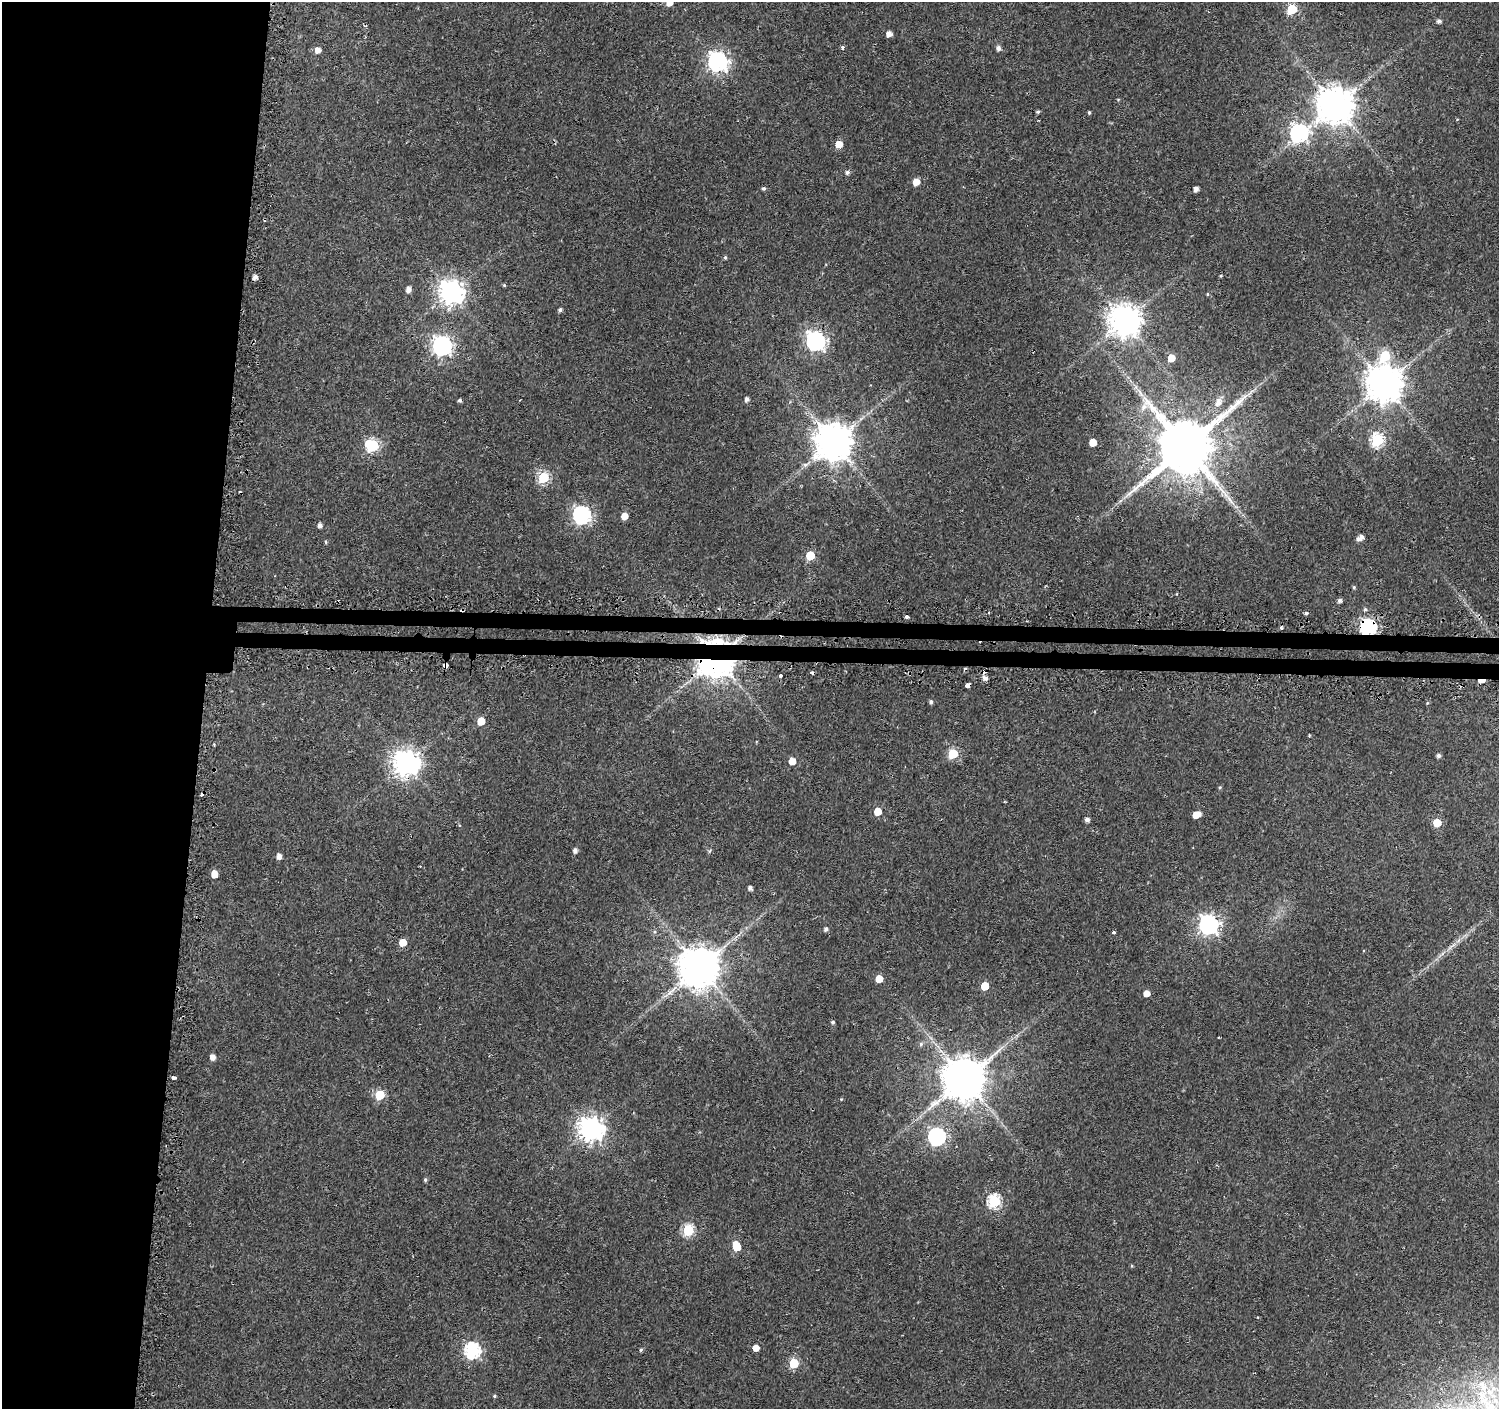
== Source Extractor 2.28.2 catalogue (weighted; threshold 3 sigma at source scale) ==
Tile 4 of 3 x 3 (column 1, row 2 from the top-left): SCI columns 121-1617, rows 2773-4179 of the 4662 x 5899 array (HDU 1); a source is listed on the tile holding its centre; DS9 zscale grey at full resolution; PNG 1501 x 1411 px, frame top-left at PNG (2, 2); no overlay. Shown black and unused: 15% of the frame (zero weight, under 2 of 3 exposures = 3% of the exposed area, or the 3 px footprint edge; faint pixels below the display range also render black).
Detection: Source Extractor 2.28.2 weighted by HDU 2 'WHT'; one run over the whole footprint, this tile lists its part. Background 0.0177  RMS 0.0033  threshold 0.0147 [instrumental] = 3 sigma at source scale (4.5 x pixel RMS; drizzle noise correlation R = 1.50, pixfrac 1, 0.0396/0.0396 arcsec/px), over >= 5 px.
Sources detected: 116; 7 cosmic-ray / hot-pixel residue — not listed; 3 inside a brighter listed object's ellipse — not listed separately; the other 106 listed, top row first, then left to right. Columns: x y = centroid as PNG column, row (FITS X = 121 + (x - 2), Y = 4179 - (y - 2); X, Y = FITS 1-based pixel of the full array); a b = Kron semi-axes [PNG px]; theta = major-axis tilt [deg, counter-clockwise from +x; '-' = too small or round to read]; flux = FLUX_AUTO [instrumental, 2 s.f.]
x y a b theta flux
669 2 6 5 - 3.6
1292 9 6 5 - 21
1439 21 5 4 - 1
889 34 5 4 - 2
842 47 4 3 - 0.85
999 48 5 5 - 1.2
318 50 5 5 - 2.3
718 62 8 7 - 150
1335 105 10 10 - 850
1038 112 4 3 - 0.58
1089 112 3 3 - 0.42
1299 133 8 7 - 110
839 144 5 5 - 4.7
847 172 5 4 - 0.98
916 182 6 5 - 3.9
764 188 5 4 - 0.64
1196 189 4 4 - 1.5
725 257 5 4 - 0.42
1221 276 4 3 - 0.34
255 277 4 4 - 1.6
504 285 4 4 - 0.37
408 289 5 5 - 2
451 292 8 8 - 280
1207 294 4 4 - 0.3
560 310 4 4 - 0.83
1125 321 10 9 - 580
815 341 8 7 - 140
442 346 8 7 - 140
1385 356 8 6 77 22
1171 358 5 5 - 5.7
1384 384 10 10 - 840
1140 393 15 4 -61 1.6
747 399 5 5 - 1
460 400 4 4 - 0.7
1218 402 12 8 67 2.2
1377 440 6 6 - 41
834 442 10 10 - 900
1093 442 5 5 - 5.5
373 445 7 6 - 37
1185 446 16 14 56 2700
543 477 6 5 - 31
1236 507 7 4 -19 0.6
582 515 7 7 - 100
624 516 5 5 - 3.7
320 525 5 4 - 1.3
1361 537 6 5 - 1.5
326 542 5 3 - 0.44
810 556 5 5 - 13
1354 587 5 4 - 0.39
1339 600 5 4 - 1.1
1365 609 5 5 - 0.51
462 610 5 3 - 0.68
989 612 3 2 - 0.3
1306 613 4 4 - 0.55
907 616 4 3 - 1.9
1368 627 7 6 - 81
1281 628 4 3 - 0.51
702 641 11 7 -31 2.8
719 642 15 12 -20 6
716 663 18 12 0 180
780 676 3 3 - 5.7
985 678 5 4 - 1.8
1481 681 7 3 3 3.8
967 685 5 4 - 6.1
931 702 5 4 - 0.74
481 721 5 5 - 6.1
953 754 6 5 - 19
1438 755 5 5 - 0.87
792 761 5 5 - 4.5
406 763 8 8 - 350
1220 787 5 4 - 0.37
877 811 5 5 - 5.9
1196 815 7 5 21 4.3
1087 820 4 4 - 1.3
1437 823 5 5 - 11
575 850 5 4 - 1.3
279 856 5 5 - 1.7
214 874 5 5 - 4.4
750 888 4 4 - 1.1
1208 924 8 7 - 160
826 929 5 5 - 0.87
1114 932 3 3 - 1.4
1458 941 7 4 20 0.81
403 942 5 5 - 5.3
700 967 11 11 - 1200
879 979 5 5 - 4.9
985 986 5 5 - 7.9
1146 993 5 5 - 3.2
833 1022 4 4 - 0.55
921 1044 7 5 48 0.67
212 1057 5 5 - 2
174 1077 4 3 - 2.2
964 1079 12 11 - 1400
380 1095 6 5 - 18
841 1099 4 4 - 0.3
591 1129 8 8 - 300
937 1137 7 7 - 97
425 1180 5 4 - 0.52
994 1201 6 6 - 44
688 1230 6 5 - 30
736 1246 7 5 -73 9
756 1348 5 5 - 2.8
472 1350 7 7 - 73
641 1350 5 4 - 0.48
794 1363 6 5 - 17
494 1396 4 4 - 0.47
Overlapping masked pixels (flux is a lower limit): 8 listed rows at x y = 462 610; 1368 627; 702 641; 719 642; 716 663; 1481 681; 967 685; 406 763
Isophote crosses this tile's border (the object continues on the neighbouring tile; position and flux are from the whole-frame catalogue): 1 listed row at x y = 669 2